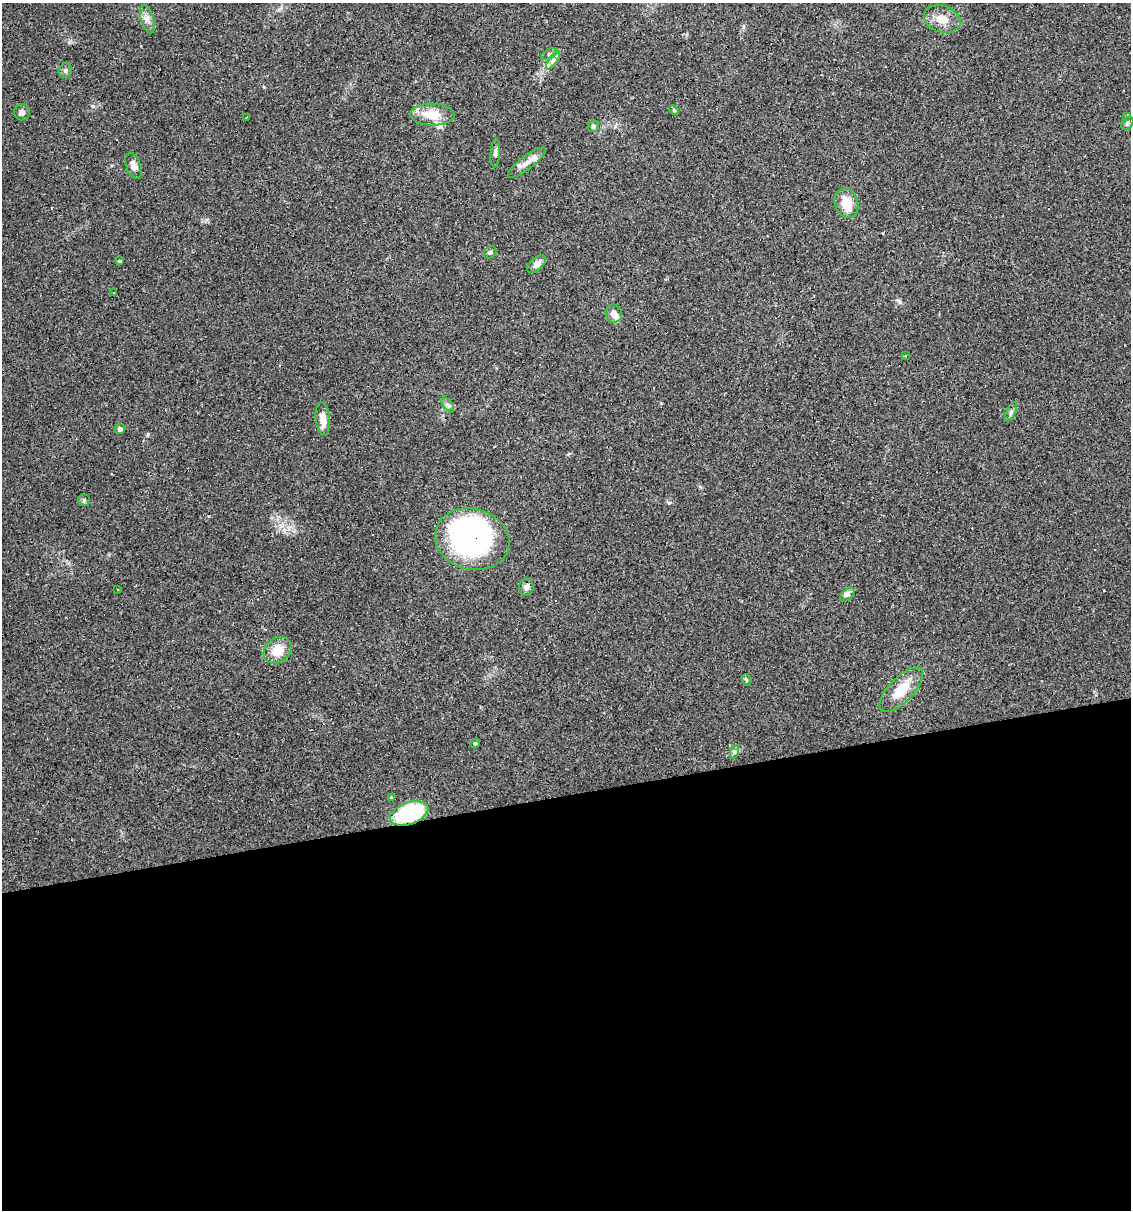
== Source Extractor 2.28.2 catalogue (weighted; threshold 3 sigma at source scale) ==
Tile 15 of 4 x 4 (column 3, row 4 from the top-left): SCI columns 2325-3453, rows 1-1208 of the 4603 x 4832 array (HDU 1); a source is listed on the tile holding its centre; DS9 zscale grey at full resolution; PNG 1133 x 1212 px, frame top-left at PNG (2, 3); each listed source drawn as its Kron ellipse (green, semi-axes under 4 px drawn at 4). Shown black and unused: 34% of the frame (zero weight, under 2 of 3 exposures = <1% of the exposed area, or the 3 px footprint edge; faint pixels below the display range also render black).
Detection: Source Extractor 2.28.2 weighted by HDU 2 'WHT'; one run over the whole footprint, this tile lists its part. Background 0.0829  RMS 0.0064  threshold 0.0286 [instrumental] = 3 sigma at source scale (4.5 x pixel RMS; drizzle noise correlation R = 1.50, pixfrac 1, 0.0396/0.0396 arcsec/px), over >= 5 px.
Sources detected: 49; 1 inside a brighter object's white glare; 8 cosmic-ray / hot-pixel residue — neither listed nor drawn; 2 inside a brighter listed object's ellipse — not listed separately; the other 38 listed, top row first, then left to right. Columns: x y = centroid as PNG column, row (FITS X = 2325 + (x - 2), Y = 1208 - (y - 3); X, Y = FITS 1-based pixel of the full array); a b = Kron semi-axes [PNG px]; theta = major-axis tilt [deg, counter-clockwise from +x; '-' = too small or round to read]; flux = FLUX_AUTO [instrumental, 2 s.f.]
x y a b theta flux
147 19 14 6 -73 3.4
942 19 19 13 -17 8.6
549 54 9 5 26 1.6
553 60 10 4 56 2.3
65 70 7 6 - 1.6
674 110 5 4 - 0.83
22 112 8 7 - 2.4
432 115 22 11 -2 13
1127 116 3 3 - 1.5
247 117 3 3 - 1.2
1127 123 7 5 50 1.3
593 126 6 5 - 1.4
495 153 14 4 86 1.9
527 163 23 6 38 5.5
134 166 13 7 -69 4.2
847 203 15 11 -72 11
490 252 7 5 44 1.1
120 261 3 3 - 9.5
537 264 11 6 41 3.2
113 292 3 3 - 2.1
614 314 9 8 - 3.8
905 356 3 3 - 1
448 405 8 4 -52 1.5
1011 412 10 4 64 1.6
323 419 17 7 -84 7.3
120 429 5 5 - 2.1
84 500 6 5 - 1.1
472 539 38 30 -17 140
526 587 8 7 - 2.8
117 589 3 2 - 0.52
847 595 8 5 43 2.3
277 650 15 12 38 11
746 680 6 3 -72 0.79
901 690 29 12 46 15
475 743 5 4 - 0.79
734 752 7 4 71 1
391 798 4 3 - 8
409 813 20 11 20 61
Overlapping masked pixels (flux is a lower limit): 3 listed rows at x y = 432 115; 472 539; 409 813
Unlisted compact peaks at least as high as the median listed source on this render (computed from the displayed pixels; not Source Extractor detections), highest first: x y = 93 106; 898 300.